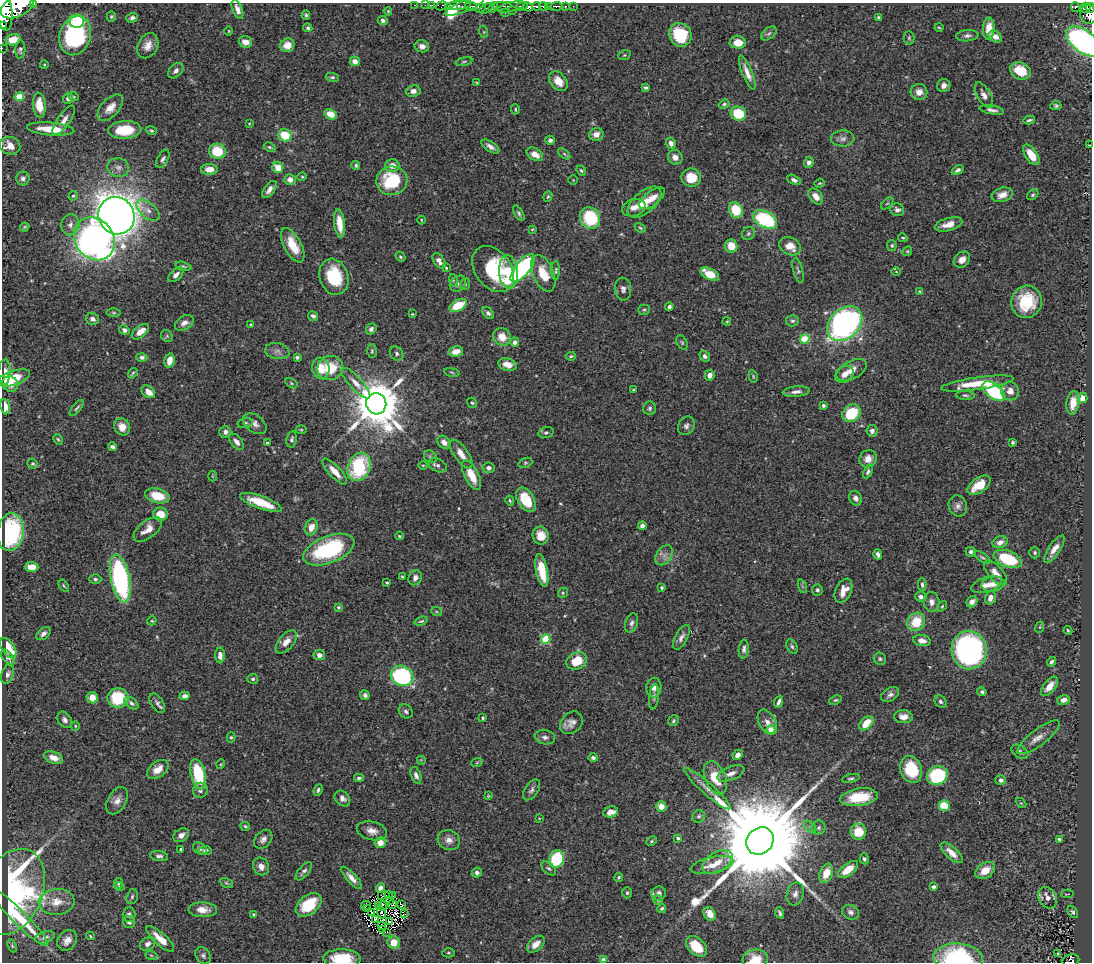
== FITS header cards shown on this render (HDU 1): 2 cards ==
NAXIS1  =                 1090
NAXIS2  =                  960

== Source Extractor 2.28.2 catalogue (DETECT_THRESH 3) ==
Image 1090 x 960 px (HDU 1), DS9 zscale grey, 1 PNG px = 1 image px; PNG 1094 x 964 px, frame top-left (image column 1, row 960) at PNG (2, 3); each listed source drawn as its Kron ellipse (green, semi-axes under 4 px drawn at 4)
Background 0.721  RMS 0.026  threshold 0.0784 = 3 sigma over >= 5 px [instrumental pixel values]
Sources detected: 488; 3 with non-positive FLUX_AUTO (blend fragments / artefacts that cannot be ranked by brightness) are neither listed nor drawn; the other 485 listed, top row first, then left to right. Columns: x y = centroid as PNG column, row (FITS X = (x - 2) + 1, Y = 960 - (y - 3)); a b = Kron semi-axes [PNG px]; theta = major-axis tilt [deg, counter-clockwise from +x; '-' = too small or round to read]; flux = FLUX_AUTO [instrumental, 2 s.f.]
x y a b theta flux
34 4 3 2 - 74
414 5 2 2 - 6.2
425 5 2 2 - 9.6
432 5 2 2 - 8.8
458 5 12 4 3 470
17 6 18 10 27 3800
441 6 5 4 - 26
454 6 3 3 - 160
464 6 21 5 22 280
471 6 6 3 -2 360
502 6 9 3 3 200
521 6 6 4 14 510
536 6 4 3 - 300
544 6 4 3 - 350
548 6 4 3 - 260
556 6 6 3 1 200
565 6 3 3 - 95
573 6 2 2 - 7.2
493 7 6 2 53 81
511 7 14 4 14 310
528 7 5 4 - 490
1075 7 5 4 - 140
480 8 6 4 19 130
486 8 8 3 29 81
1085 8 6 5 - 290
1090 8 5 3 - 220
237 9 10 5 -69 11
4 11 20 8 -83 3300
388 11 4 3 - 1.8
512 11 3 2 - 110
505 13 2 2 - 6.5
1088 14 9 8 - 560
306 15 4 3 - 2.7
111 16 5 4 - 2.4
878 17 3 3 - 2.2
132 18 6 4 21 5.7
383 20 5 4 - 4.9
77 21 7 6 - 70
2 25 3 2 - 180
939 27 4 3 - 1.5
308 28 4 4 - 3.4
989 29 11 5 86 26
229 31 4 3 - 1.5
484 32 6 4 -72 2
769 33 9 5 40 4.5
680 35 12 11 - 72
75 36 20 15 71 230
967 36 11 5 5 6
995 37 7 5 -33 11
909 38 6 5 - 2.9
13 40 7 5 18 28
1083 41 20 11 -38 460
245 42 7 5 -18 16
738 42 8 6 -3 22
287 45 7 6 - 20
148 46 13 10 64 17
422 46 7 6 - 8.3
2 48 2 2 - 6.2
20 50 9 5 87 3.7
624 55 6 5 - 2.5
355 61 5 5 - 13
464 62 8 3 11 2.5
44 65 4 3 - 1.4
176 71 9 6 47 7
1020 71 11 8 -23 40
747 73 18 5 -68 14
332 77 7 4 -8 3.5
558 81 11 7 -50 21
476 82 4 2 - 1.4
944 86 7 6 - 9.1
645 87 4 3 - 3
413 91 7 6 - 8.5
919 92 8 8 - 13
984 95 14 6 -60 10
19 97 4 4 - 55
74 97 5 3 - 1.8
68 99 5 5 - 6.6
724 104 5 4 - 3
39 105 12 6 -84 28
1056 106 5 4 - 3.3
110 108 16 9 47 18
515 109 5 3 - 2
992 110 12 4 -10 7
331 114 6 5 - 24
738 114 8 7 - 57
64 120 17 6 54 12
1029 120 5 3 - 3.5
249 123 4 2 - 1.2
51 129 24 6 -5 40
125 130 16 9 4 56
151 130 5 4 - 2.7
596 134 7 6 - 12
285 135 6 6 - 56
843 138 12 8 1 8.6
550 140 4 4 - 5.3
671 143 6 4 -72 10
1089 145 3 2 - 1.3
10 146 10 8 -14 19
490 146 10 5 -33 8.8
269 147 6 4 -26 2.7
217 151 8 7 - 56
535 154 9 6 -29 16
564 154 7 4 -37 2.8
1031 155 11 6 -56 31
675 157 8 7 - 11
163 159 10 5 62 5.3
809 162 5 5 - 8.5
356 165 4 4 - 3.3
392 166 7 6 - 16
118 167 11 9 -16 10
278 168 6 5 - 25
209 169 8 5 1 17
958 170 6 4 34 5
581 171 5 4 - 2.8
302 177 4 4 - 2.1
23 178 7 6 - 7.4
691 178 10 9 - 35
290 180 6 5 - 11
573 180 4 4 - 1.5
794 180 7 4 -25 6.4
392 181 15 14 - 100
819 183 5 4 - 2
269 190 10 5 54 11
1002 195 11 7 18 15
1033 195 6 4 41 2.9
73 196 5 4 - 2.6
816 196 9 6 -52 16
548 197 5 4 - 2.3
652 198 15 7 39 17
644 202 20 10 41 31
887 203 7 3 44 2.1
634 208 12 8 18 13
148 210 13 7 -40 11
736 210 8 6 -67 55
897 210 7 6 - 6
519 213 8 4 -59 3.5
117 216 19 18 - 2900
590 218 11 9 -61 110
421 220 4 3 - 1.6
765 220 13 8 -28 150
339 223 14 5 -83 27
949 224 14 6 16 20
70 225 10 9 - 10
25 227 5 3 - 2.2
640 228 6 4 -23 2.5
532 229 3 2 - 1.5
748 234 7 6 - 3.6
903 238 5 3 - 2
94 239 23 19 -53 960
293 245 19 8 -62 42
892 245 5 5 - 2.8
731 246 7 6 - 27
790 246 11 8 -26 23
907 251 5 4 - 2.2
400 257 5 4 - 2.4
962 260 9 7 42 12
439 261 9 5 -56 8.9
183 266 8 4 -15 2.8
446 268 3 3 - 1.7
523 268 17 7 51 370
493 269 25 18 -54 130
556 270 9 4 90 2.9
798 270 13 5 -76 4.3
508 272 17 9 -85 33
896 272 5 3 - 1.4
543 273 19 10 -67 38
710 274 10 5 -27 40
176 275 9 5 43 7.1
334 277 18 14 -71 89
453 280 6 4 -73 2.8
458 284 9 7 44 6.6
465 284 6 4 69 2.7
623 289 11 8 -83 8.6
920 291 4 3 - 1.7
1027 302 16 15 - 69
458 305 9 5 27 47
669 307 4 4 - 5.5
644 310 5 5 - 2.7
114 313 7 3 -1 2.4
488 313 7 5 -42 5
412 314 3 3 - 1.5
313 316 5 4 - 5.6
92 319 7 6 - 8.3
727 321 4 4 - 1.7
792 321 6 5 - 3.7
184 323 10 6 32 11
250 324 3 3 - 1.5
845 324 20 14 44 560
371 329 6 5 - 5.4
124 330 5 4 - 6.6
140 332 10 5 38 15
167 336 6 5 - 2.9
502 337 9 8 - 24
805 339 5 4 - 71
515 342 5 4 - 6.1
682 343 8 5 -63 3.2
277 351 12 8 -9 9.1
372 351 7 4 89 2.9
456 351 7 5 11 15
397 353 8 6 -51 4.6
571 356 5 4 - 2.6
705 356 5 4 - 5.4
142 357 5 4 - 5.1
297 357 4 3 - 4.1
169 360 7 5 77 17
507 364 9 6 -15 15
321 368 11 8 -82 29
330 368 13 12 - 50
852 370 17 9 28 18
5 372 13 6 87 10
452 372 8 4 -10 2.5
133 373 6 3 54 2.4
844 374 10 7 37 12
710 375 6 5 - 9.6
753 376 6 4 -79 2.2
14 378 17 7 18 45
291 383 6 4 -32 2.3
356 383 20 6 -47 17
10 384 8 7 - 13
977 384 36 6 8 51
633 390 3 2 - 1.7
993 391 13 7 -39 150
1010 391 9 9 - 14
148 392 7 5 -40 16
796 392 13 5 5 8.9
965 395 9 4 -4 3.8
1083 398 5 4 - 20
472 403 5 4 - 2.7
1073 403 12 6 82 23
376 404 10 10 - 10000
823 405 4 4 - 5
5 407 8 5 -83 16
77 408 10 3 51 3.4
650 408 6 6 - 4.3
851 413 10 8 43 85
245 423 7 5 14 3.9
255 424 13 8 -37 10
686 426 10 8 57 6.6
122 427 9 7 -62 18
301 430 5 3 - 2
872 431 5 5 - 6.2
225 432 6 5 - 6.7
546 433 8 5 14 3.9
58 439 6 4 -62 2.4
292 439 8 5 81 4.4
236 442 9 5 -50 8.9
444 442 7 6 - 11
1013 442 4 3 - 2.8
267 443 3 3 - 2.8
112 447 4 4 - 5.4
461 454 17 7 -54 17
430 457 7 5 -44 3.4
868 459 9 8 - 15
525 463 7 4 18 2.8
33 464 5 5 - 2.7
423 465 5 3 - 1.6
438 465 10 6 -23 5.8
359 467 15 11 67 140
488 468 6 5 - 5.6
335 471 17 6 -47 21
868 472 7 4 65 3.7
471 475 16 7 -64 34
212 476 5 3 - 1.6
979 485 13 7 36 34
157 496 12 7 -14 41
856 498 7 6 - 8.6
526 500 13 8 -59 62
510 501 5 4 - 2.7
261 502 22 6 -20 62
958 506 10 9 - 8.5
160 514 7 6 - 28
642 526 4 4 - 8.8
311 527 8 6 68 18
148 529 16 8 38 20
10 532 19 13 82 200
399 536 4 3 - 1.8
541 536 9 8 - 22
1000 542 8 6 17 9.6
1054 549 16 5 56 15
329 550 27 13 21 190
971 552 5 4 - 5.9
1035 553 6 5 - 3.5
878 554 5 3 - 5.3
664 555 11 7 55 11
982 557 9 4 -33 3.6
1008 559 14 8 -21 81
31 567 7 5 -1 20
542 571 17 6 -79 50
995 573 15 7 -48 16
402 577 3 2 - 1.7
120 578 24 9 -79 330
415 578 8 6 65 7.7
95 579 6 4 0 3.4
387 583 3 3 - 2
922 584 6 3 -89 4
993 584 12 7 9 13
987 585 16 7 17 15
64 586 7 3 -55 2.2
802 586 7 4 -71 3
662 587 4 4 - 2.8
817 590 5 5 - 4.1
843 591 13 8 66 23
563 593 5 4 - 2.5
921 597 6 5 - 6.7
990 598 7 5 71 11
931 602 10 8 -87 9.6
972 602 6 5 - 7.7
942 606 5 3 - 2.1
338 607 3 3 - 2.3
437 612 5 3 - 1.7
152 621 5 4 - 2
421 621 7 3 18 2.8
916 622 10 8 52 48
632 623 10 6 72 6.2
1040 627 6 3 71 1.9
1068 630 4 3 - 2.3
43 634 8 5 38 6.2
681 637 13 6 63 8.6
546 639 4 4 - 87
922 641 9 5 -8 9.9
286 642 14 7 49 16
792 647 7 5 -62 4.5
8 648 11 6 -56 39
744 649 9 5 82 5.6
969 650 19 17 -81 440
220 655 8 5 -90 8.7
319 655 5 5 - 10
8 657 9 5 -50 5.2
880 659 6 6 - 3.6
577 661 10 8 26 41
1051 662 5 4 - 4.2
8 674 10 6 71 6.1
402 676 11 10 - 230
253 679 5 5 - 3
1049 686 11 6 51 19
654 688 10 7 81 9.3
982 692 5 4 - 3.2
890 694 10 6 32 6.4
365 695 5 4 - 4.9
185 696 5 4 - 8
654 697 12 5 83 4.3
92 698 6 5 - 19
118 698 10 10 - 75
835 700 6 4 25 2.7
1063 700 6 4 12 11
779 702 6 3 69 5.5
940 702 7 5 -46 4.4
131 703 8 5 -39 4.6
157 703 11 6 -57 5.9
406 711 7 6 - 4.7
903 717 9 6 -2 13
483 718 3 3 - 2.2
65 720 9 6 -54 6.9
673 721 6 5 - 3.1
767 722 13 8 -61 13
571 723 12 10 45 12
866 723 8 5 43 33
75 726 4 4 - 2
771 730 4 4 - 36
231 737 5 4 - 2.8
545 737 10 7 -9 7.7
1039 737 26 8 37 16
1020 752 9 6 -32 5.6
738 755 5 4 - 8.9
53 758 10 5 -20 16
593 758 5 4 - 3.9
421 760 5 5 - 2
477 762 6 3 21 2
221 764 5 3 - 1.6
158 769 12 7 38 19
911 769 14 10 -68 72
731 773 14 6 22 12
198 774 15 7 -77 96
416 775 9 5 -71 6.1
937 775 10 9 - 130
359 778 5 3 - 4.2
715 778 17 10 -66 40
851 778 9 4 12 3.6
1001 780 5 5 - 6.5
708 789 30 6 -41 17
200 790 8 7 - 6.4
318 790 6 4 65 3.8
532 790 11 6 57 7
488 796 4 4 - 1.6
859 797 19 8 8 58
342 798 9 7 -45 9.1
117 801 15 9 60 13
1021 803 6 3 -44 1.8
661 806 5 5 - 17
944 806 5 5 - 43
611 812 7 5 13 14
699 816 7 6 - 3.7
539 818 3 2 - 1
245 826 5 3 - 2.5
810 827 7 4 -45 3.8
819 828 7 7 - 5.1
372 831 15 9 -13 15
858 832 8 8 - 44
181 835 8 6 33 9.1
678 838 4 3 - 4.4
263 839 10 7 49 8.7
1059 839 3 3 - 3.1
449 840 11 10 - 13
651 841 6 4 29 2.4
760 841 14 12 43 64000
380 843 5 5 - 18
200 848 7 5 -33 4.2
181 849 3 3 - 2.5
205 850 6 4 4 4.5
952 853 14 6 -43 17
159 856 9 5 -7 5.9
556 859 8 7 - 94
864 859 5 4 - 3.6
718 862 16 10 30 25
712 865 22 8 12 27
261 866 9 7 -64 11
549 868 8 5 -42 4.3
848 870 12 6 37 29
985 870 11 7 35 25
304 871 11 5 49 5.2
477 873 5 5 - 6.6
826 873 10 6 69 32
619 877 5 3 - 2.4
352 878 14 5 -47 12
118 883 5 4 - 2.5
226 883 7 4 -27 2.5
119 886 5 3 - 1.8
934 887 4 3 - 4.5
380 888 5 4 - 7.1
12 892 45 30 66 470
627 893 5 5 - 3
389 894 4 2 - 2.6
659 894 7 7 - 8.4
795 894 11 8 75 10
1067 894 6 2 3 1.4
381 895 2 2 - 2.4
393 896 4 2 - 2
132 897 7 5 72 3.9
1047 898 11 9 -59 11
390 900 2 2 - 1
658 900 4 4 - 2.5
57 902 18 13 4 29
309 905 15 9 38 53
366 905 5 3 - 0.55
379 905 3 2 - 1.1
392 905 4 2 - 1.2
402 905 4 2 - 2.5
383 906 5 2 - 0.048
368 908 4 2 - 0.58
662 908 4 4 - 3.3
203 910 14 7 -2 17
371 912 3 2 - 1.4
382 912 6 3 -70 1.9
850 912 9 7 -28 6.9
1073 912 7 4 -56 3.6
780 913 6 3 -68 3.6
129 914 7 6 - 5.5
405 914 3 2 - 4
710 914 7 5 -60 17
254 915 4 3 - 4
19 917 40 7 -45 82
375 919 4 3 - 0.64
389 921 2 2 - 2.7
129 922 6 5 - 5
381 926 4 2 - 2.1
383 929 3 2 - 1.1
386 932 3 2 - 1.2
90 936 4 3 - 1.8
45 937 10 5 18 7.4
160 939 18 6 -42 26
67 940 11 9 51 14
394 943 6 6 - 22
147 944 8 6 29 7.6
536 944 10 6 42 16
12 946 7 4 -66 2.6
697 946 12 8 -43 45
448 953 6 4 -1 2.6
1058 953 3 3 - 4.5
151 955 6 4 -19 2.5
203 956 9 7 -54 5.6
342 958 19 9 -2 63
958 958 25 14 -4 180
755 959 13 10 5 34
603 960 4 4 - 13
1071 961 8 6 15 160
At the frame edge (FLAGS 8, measured only in part): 13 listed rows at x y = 34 4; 17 6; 1090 8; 4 11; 2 25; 75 36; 1083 41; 2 48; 342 958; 958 958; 755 959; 603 960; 1071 961
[3 non-positive-flux detections neither listed nor drawn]